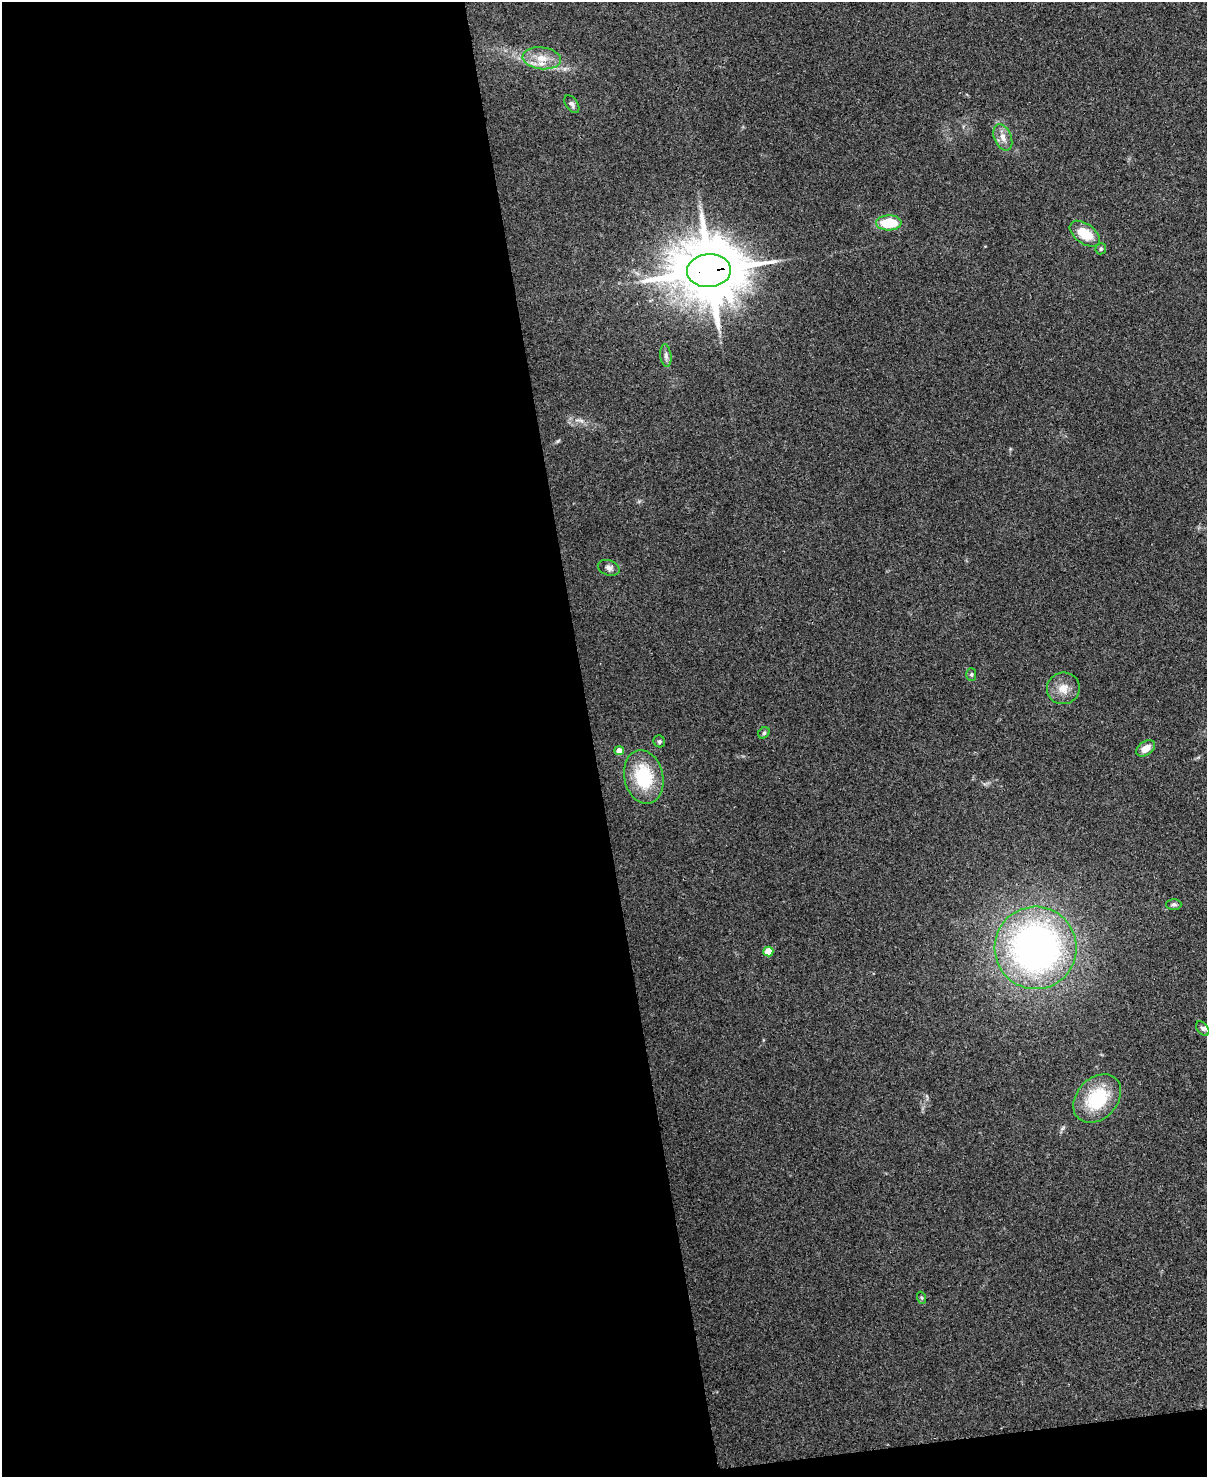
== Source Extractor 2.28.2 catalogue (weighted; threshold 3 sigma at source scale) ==
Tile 9 of 4 x 3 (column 1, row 3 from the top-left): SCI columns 9-1213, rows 138-1612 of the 4836 x 4812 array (HDU 1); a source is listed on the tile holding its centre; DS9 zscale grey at full resolution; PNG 1209 x 1479 px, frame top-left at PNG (2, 2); each listed source drawn as its Kron ellipse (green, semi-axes under 4 px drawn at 4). Shown black and unused: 50% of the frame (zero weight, under 3 of 4 exposures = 1% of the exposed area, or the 3 px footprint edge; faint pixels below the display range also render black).
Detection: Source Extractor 2.28.2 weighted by HDU 2 'WHT'; one run over the whole footprint, this tile lists its part. Background 0.349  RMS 0.01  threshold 0.045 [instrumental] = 3 sigma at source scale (4.5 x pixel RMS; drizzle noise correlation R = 1.50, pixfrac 1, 0.05/0.05 arcsec/px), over >= 5 px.
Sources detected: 24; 2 inside a brighter listed object's ellipse — not listed separately; the other 22 listed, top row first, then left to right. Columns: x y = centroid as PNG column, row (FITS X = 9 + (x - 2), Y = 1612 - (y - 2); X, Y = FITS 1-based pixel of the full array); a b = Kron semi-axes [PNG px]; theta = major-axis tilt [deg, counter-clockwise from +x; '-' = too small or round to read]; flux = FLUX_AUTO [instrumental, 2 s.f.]
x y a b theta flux
542 58 19 11 -6 15
572 104 10 5 -55 3.2
1003 137 14 8 -68 8.3
889 223 13 7 2 34
1085 234 17 10 -36 25
1101 249 6 5 - 1.9
709 271 22 16 4 8900
666 356 11 5 -83 3.4
609 568 11 7 -19 4.3
971 674 6 5 - 1.8
1063 688 16 16 - 13
764 733 6 5 - 1.8
659 741 6 5 - 2
1146 748 10 7 33 10
619 751 5 4 - 9.1
644 777 27 19 -77 56
1174 904 7 5 0 2.2
1036 948 41 41 - 430
768 952 5 5 - 28
1203 1028 8 5 -52 2.5
1097 1099 27 20 47 55
922 1298 6 4 -70 1.3
Overlapping masked pixels (flux is a lower limit): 1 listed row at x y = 709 271